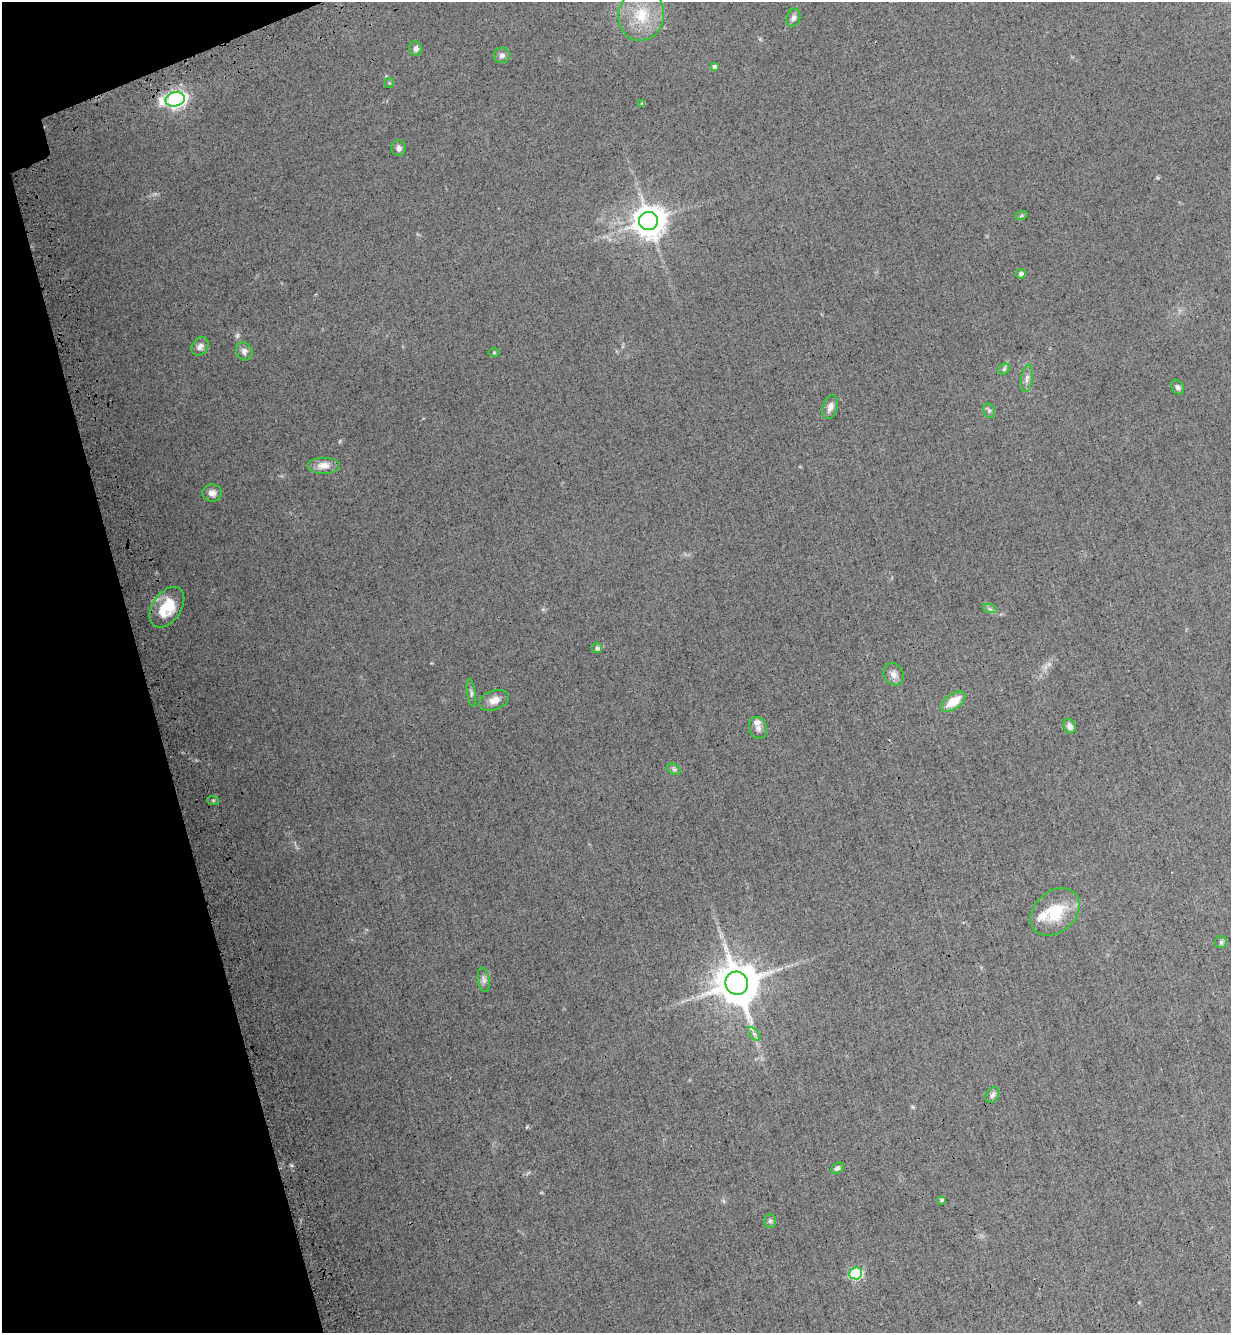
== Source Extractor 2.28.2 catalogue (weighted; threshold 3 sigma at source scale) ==
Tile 5 of 4 x 4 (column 1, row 2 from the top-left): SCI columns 345-1573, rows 2748-4078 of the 5477 x 5494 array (HDU 1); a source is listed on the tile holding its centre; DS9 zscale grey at full resolution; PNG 1233 x 1335 px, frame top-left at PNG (2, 2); each listed source drawn as its Kron ellipse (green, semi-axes under 4 px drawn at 4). Shown black and unused: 13% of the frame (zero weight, under 3 of 4 exposures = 7% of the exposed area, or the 3 px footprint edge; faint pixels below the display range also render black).
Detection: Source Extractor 2.28.2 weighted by HDU 2 'WHT'; one run over the whole footprint, this tile lists its part. Background 0.0322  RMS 0.0068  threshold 0.0307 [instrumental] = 3 sigma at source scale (4.5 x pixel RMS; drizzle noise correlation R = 1.50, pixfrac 1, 0.05/0.05 arcsec/px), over >= 5 px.
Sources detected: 50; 3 too faint to see at this stretch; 1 inside a brighter object's white glare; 1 cosmic-ray / hot-pixel residue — neither listed nor drawn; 2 inside a brighter listed object's ellipse — not listed separately; the other 43 listed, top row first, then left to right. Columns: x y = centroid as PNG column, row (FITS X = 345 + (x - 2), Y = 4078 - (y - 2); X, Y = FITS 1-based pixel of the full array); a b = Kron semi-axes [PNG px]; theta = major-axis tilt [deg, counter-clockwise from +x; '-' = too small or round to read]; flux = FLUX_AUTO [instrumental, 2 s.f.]
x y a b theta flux
641 15 26 22 79 24
793 18 9 6 73 2.3
416 48 7 6 - 2.6
502 55 8 7 - 2.5
714 67 4 4 - 2
389 83 5 4 - 0.72
175 99 10 7 12 240
642 104 4 3 - 1.4
399 148 8 7 - 2.6
1021 216 6 4 19 0.82
648 221 9 9 - 1200
1021 274 5 4 - 2.5
200 346 10 8 54 2.9
244 351 9 8 - 3.3
494 353 5 3 - 0.57
1004 369 6 5 - 1.1
1027 378 14 6 80 2.9
1178 387 8 6 -56 1.8
830 407 12 7 73 3.7
989 411 7 5 -75 1.4
323 465 16 8 0 6.2
212 493 9 8 - 4
167 607 22 14 56 25
990 609 7 4 -18 1.2
597 648 5 5 - 1.5
893 674 11 9 -61 3.7
471 693 14 4 -83 1.7
494 700 15 9 21 5.6
953 701 14 7 35 14
1070 726 7 6 - 3
758 728 11 9 -69 3.1
674 769 7 5 -30 1.2
213 800 6 4 -19 0.76
1055 912 27 20 42 24
1221 942 6 6 - 1.2
484 980 12 6 -81 2.4
737 983 12 11 - 2700
754 1034 8 4 -53 1.8
992 1095 8 6 55 2.1
837 1168 7 4 34 1.8
942 1200 4 3 - 0.96
770 1221 7 6 - 1.5
856 1273 6 6 - 70
Overlapping masked pixels (flux is a lower limit): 1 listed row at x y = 175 99